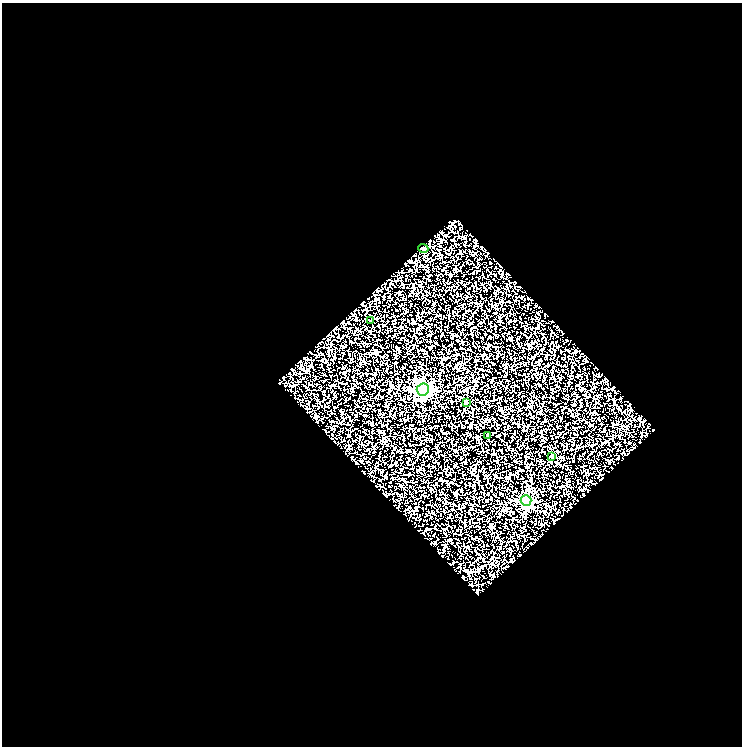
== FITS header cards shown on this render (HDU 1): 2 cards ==
NAXIS1  =                  740
NAXIS2  =                  744

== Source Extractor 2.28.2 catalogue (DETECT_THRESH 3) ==
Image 740 x 744 px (HDU 1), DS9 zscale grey, 1 PNG px = 1 image px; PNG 744 x 748 px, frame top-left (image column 1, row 744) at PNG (2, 3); each listed source drawn as its Kron ellipse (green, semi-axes under 4 px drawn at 4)
Background 1.31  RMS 2.7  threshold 8.21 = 3 sigma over >= 5 px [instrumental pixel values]
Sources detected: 7; all 7 listed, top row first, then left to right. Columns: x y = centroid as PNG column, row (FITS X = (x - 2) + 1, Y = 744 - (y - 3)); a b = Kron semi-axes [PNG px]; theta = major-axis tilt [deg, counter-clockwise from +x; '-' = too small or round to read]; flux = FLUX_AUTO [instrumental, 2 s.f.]
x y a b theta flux
423 248 5 4 - 480
371 320 3 2 - 130
423 390 6 6 - 39000
466 403 3 3 - 210
488 435 3 3 - 380
551 456 3 3 - 130
526 501 5 5 - 17000